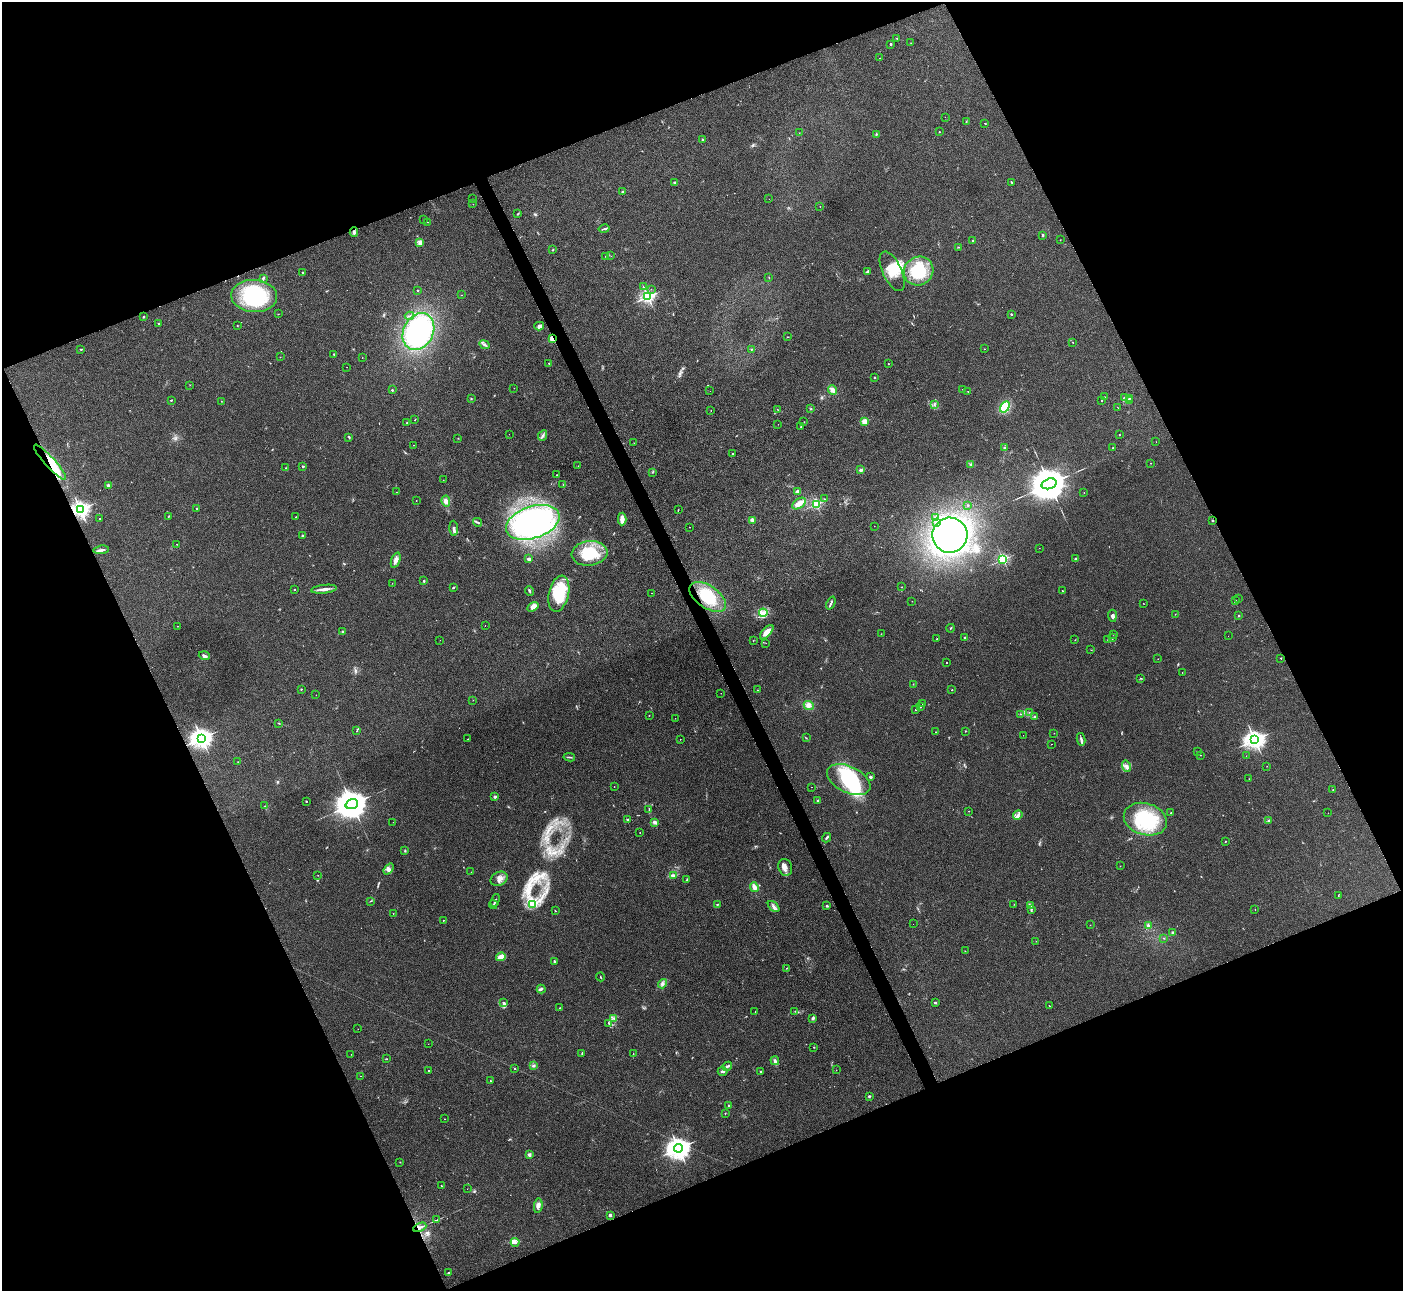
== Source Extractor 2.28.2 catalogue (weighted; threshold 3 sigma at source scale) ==
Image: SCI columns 2-5602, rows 151-5306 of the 5603 x 5591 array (HDU 1 of 3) = the unmasked area's bounding box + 8 px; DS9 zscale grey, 4 x 4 block average (1 PNG px = mean of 4 x 4 image px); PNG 1405 x 1293 px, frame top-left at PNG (2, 2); each listed source drawn as its Kron ellipse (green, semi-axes under 4 px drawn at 4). Shown black and unused: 44% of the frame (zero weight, under 3 of 4 exposures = <1% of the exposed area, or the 3 px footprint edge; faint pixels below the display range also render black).
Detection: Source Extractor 2.28.2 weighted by HDU 2 'WHT'. Background 0.106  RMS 0.0063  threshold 0.0281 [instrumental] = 3 sigma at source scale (4.5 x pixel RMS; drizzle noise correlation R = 1.50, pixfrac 1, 0.05/0.05 arcsec/px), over >= 5 px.
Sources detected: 369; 6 too faint to see at this stretch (4 x 4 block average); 7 inside a brighter object's white glare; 1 cosmic-ray / hot-pixel residue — neither listed nor drawn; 8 coinciding with a brighter row at this scale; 13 inside a brighter listed object's ellipse — not listed separately; the other 334 listed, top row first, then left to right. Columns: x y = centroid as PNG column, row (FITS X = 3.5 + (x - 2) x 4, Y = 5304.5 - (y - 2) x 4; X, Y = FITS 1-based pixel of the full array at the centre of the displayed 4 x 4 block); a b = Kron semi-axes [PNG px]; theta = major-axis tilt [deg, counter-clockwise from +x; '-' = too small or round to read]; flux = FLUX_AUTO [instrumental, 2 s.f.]
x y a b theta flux
896 38 2 2 - 1.4
911 43 2 2 - 0.84
891 44 2 2 - 5.8
879 58 2 2 - 0.99
945 117 2 2 - 0.47
966 121 3 2 - 1.7
985 123 2 2 - 2.1
939 132 2 2 - 5.8
799 133 2 2 - 0.59
876 134 2 2 - 3.8
702 139 2 2 - 3.5
675 182 4 2 - 4.5
1012 183 4 2 - 2.9
622 192 2 2 - 14
472 199 2 2 - 1.1
769 199 2 2 - 0.73
473 204 2 2 - 0.7
820 206 2 2 - 3.5
518 213 2 2 - 1.7
423 220 2 2 - 3.1
428 222 2 2 - 1.2
604 229 5 2 - 4.9
354 232 5 3 - 8.1
1043 235 3 2 - 3.8
1060 240 2 2 - 0.76
973 241 2 2 - 16
420 242 2 2 - 4
958 247 3 2 - 2.5
553 250 3 2 - 2.5
605 256 2 2 - 1.5
611 256 2 2 - 0.58
892 271 21 9 -65 67
919 271 15 14 - 150
302 272 2 2 - 7
867 272 3 2 - 3.9
769 277 2 2 - 1.6
263 278 4 2 - 3.4
644 287 2 2 - 2.4
651 289 2 2 - 0.77
418 290 2 2 - 11
461 295 2 2 - 1.4
254 296 23 16 -4 280
648 297 2 2 - 1100
278 314 2 2 - 1.4
1011 314 2 2 - 10
409 316 4 2 - 3.5
144 317 2 2 - 5.1
158 324 2 2 - 9.3
237 326 2 2 - 1.6
539 326 5 3 - 13
418 332 19 15 63 550
787 337 2 2 - 1.4
552 338 2 2 - 110
1073 342 2 2 - 1.2
484 345 5 3 - 7.9
81 349 3 2 - 3.1
984 349 2 2 - 1.7
751 350 3 2 - 2.2
334 355 2 2 - 1.5
280 357 2 2 - 2.7
362 358 2 2 - 0.84
549 363 2 2 - 2.2
888 364 2 2 - 2.7
347 367 2 2 - 1.2
874 377 2 2 - 8.1
190 385 2 2 - 1.3
514 388 2 2 - 0.69
962 389 2 2 - 0.5
392 390 3 2 - 2.6
832 390 5 3 - 17
710 391 2 2 - 0.68
968 392 2 2 - 1.4
1105 397 2 2 - 1.4
1124 397 2 2 - 2.2
471 398 2 2 - 1.9
1129 398 2 2 - 2.1
171 400 2 2 - 11
221 401 2 2 - 0.89
1102 401 2 2 - 1.8
1129 401 2 2 - 3.7
934 405 2 2 - 2.5
1005 407 6 4 57 100
1118 408 2 2 - 1
777 409 2 2 - 1.3
811 409 2 2 - 2.3
711 410 2 2 - 0.86
415 420 2 2 - 1.2
864 421 2 2 - 160
804 422 2 2 - 0.95
407 423 2 2 - 1.6
778 424 2 2 - 0.79
801 426 2 2 - 1.6
509 434 2 2 - 0.74
1119 435 2 2 - 2.1
543 436 6 2 63 6.6
349 437 3 2 - 4.8
458 438 2 2 - 1.2
1156 442 2 2 - 0.95
634 443 2 2 - 0.73
414 445 2 2 - 0.7
1004 448 3 2 - 2.2
1113 448 2 2 - 3.8
733 453 2 2 - 11
50 462 23 5 -48 120
1151 463 2 2 - 1.5
971 464 3 2 - 3.1
303 466 2 2 - 13
578 466 2 2 - 0.53
285 468 2 2 - 1.4
861 470 2 2 - 43
652 472 2 2 - 1.1
557 475 2 2 - 1.4
443 480 2 2 - 0.85
563 484 2 2 - 1.4
1049 484 8 5 18 16000
108 485 2 2 - 23
396 492 2 2 - 1.1
798 492 4 3 - 15
1084 493 2 2 - 2.7
824 499 2 2 - 3.6
416 500 2 2 - 1.5
446 501 5 4 - 15
799 504 7 4 35 28
816 504 2 2 - 500
968 505 2 2 - 4.5
197 508 2 2 - 12
80 509 3 2 - 1800
678 510 4 2 - 1.8
168 517 2 2 - 1.9
295 517 2 2 - 1.1
936 518 2 2 - 52
99 519 2 2 - 1.3
622 519 6 4 88 21
752 520 4 3 - 9.3
1212 520 2 2 - 2.3
477 522 5 2 - 4.9
533 522 28 16 19 1000
936 522 2 2 - 3.3
874 526 2 2 - 0.52
689 527 2 2 - 1.2
454 528 7 2 -86 13
950 535 17 17 - 1200
303 536 2 2 - 18
177 544 2 2 - 2
1039 548 2 2 - 0.6
101 550 8 2 7 9.4
589 553 18 12 6 150
529 559 4 3 - 10
1003 559 2 2 - 570
1076 559 4 3 - 6.1
396 560 8 3 70 20
424 581 2 2 - 14
392 583 2 2 - 0.71
453 587 3 2 - 4.9
902 587 2 2 - 3
294 589 2 2 - 7.8
324 589 13 3 6 19
530 591 5 2 - 5.4
1062 591 2 2 - 2.8
651 593 2 2 - 1.2
559 594 18 10 77 150
708 597 21 11 -34 130
1238 599 2 2 - 0.51
912 601 2 2 - 0.92
1236 601 2 2 - 0.96
831 603 7 2 66 7.1
1143 603 2 2 - 1.1
533 607 6 4 33 30
763 613 4 3 - 14
1175 614 2 2 - 1.2
1112 616 6 4 -87 11
1239 616 2 2 - 8
485 625 2 2 - 0.7
177 626 2 2 - 1
950 628 4 2 - 2
343 632 2 2 - 32
767 632 9 4 48 34
881 634 2 2 - 0.95
1113 634 2 2 - 1
1228 636 2 2 - 0.64
965 637 3 2 - 2.6
1113 638 3 2 - 2.2
937 639 2 2 - 1.2
440 640 2 2 - 0.61
1075 640 2 2 - 1.2
1108 640 2 2 - 1.8
753 641 2 2 - 1.3
766 643 2 2 - 0.64
1091 650 2 2 - 0.81
204 656 6 3 -18 10
1281 658 2 2 - 4.1
1158 659 2 2 - 1.1
947 663 2 2 - 2.6
1182 673 2 2 - 0.89
1141 678 2 2 - 1.5
913 684 2 2 - 1.1
301 689 2 2 - 5.2
758 690 2 2 - 0.94
952 690 2 2 - 4.7
721 693 2 2 - 1.5
316 695 2 2 - 0.7
473 700 2 2 - 0.97
922 704 2 2 - 0.72
809 705 5 4 - 14
920 707 2 2 - 8.2
915 710 2 2 - 1.6
1029 712 2 2 - 1.5
1020 714 2 2 - 1.5
649 715 2 2 - 1.2
1035 717 3 2 - 3.5
675 718 2 2 - 0.87
279 723 3 2 - 2.1
357 731 2 2 - 1.7
965 731 2 2 - 1.6
936 732 2 2 - 2.5
1054 733 2 2 - 1
1023 735 2 2 - 0.62
201 738 3 3 - 2700
806 738 2 2 - 1.8
468 739 2 2 - 1.3
680 739 2 2 - 2.7
1081 739 6 2 -78 8.6
1255 740 3 3 - 2300
1051 744 2 2 - 1
1197 752 2 2 - 1.4
1201 755 2 2 - 1.8
1246 756 2 2 - 0.69
569 757 6 2 -8 4.5
238 762 2 2 - 1.1
1126 766 6 3 -76 12
1267 766 2 2 - 1.5
871 777 2 2 - 34
1249 779 2 2 - 0.97
849 780 23 13 -26 200
614 787 2 2 - 1.8
811 787 2 2 - 0.93
1333 790 2 2 - 1.6
495 797 2 2 - 25
818 800 2 2 - 2.3
306 801 2 2 - 11
352 804 6 5 - 10000
265 806 2 2 - 1.4
649 810 2 2 - 1.9
969 811 2 2 - 1.3
1171 813 2 2 - 1.6
1328 813 2 2 - 0.45
1018 815 5 3 - 11
627 819 3 2 - 3.1
1145 819 22 16 -17 210
1268 821 4 2 - 4.6
393 822 2 2 - 0.72
655 822 3 3 - 8.9
640 833 2 2 - 1.7
827 838 5 2 - 6.1
1225 841 2 2 - 1.8
405 851 3 2 - 2.6
1120 866 2 2 - 1.6
785 867 8 7 - 21
389 869 6 4 51 13
471 872 2 2 - 0.71
318 875 2 2 - 0.79
674 875 3 3 - 6.5
499 879 9 6 25 23
687 880 4 2 - 3.8
754 887 5 3 - 17
1338 896 2 2 - 1.6
370 901 3 2 - 2.5
495 901 6 2 70 5.5
493 904 4 2 - 5.9
533 904 2 2 - 2.2
717 904 2 2 - 2.8
1014 904 2 2 - 1.3
1030 905 3 2 - 3.9
826 906 3 2 - 3.1
774 907 7 2 -44 9.2
1255 909 2 2 - 1.6
1031 910 3 2 - 3.9
555 911 2 2 - 1.3
393 913 2 2 - 2.5
443 920 2 2 - 4.2
913 924 2 2 - 0.8
1090 925 2 2 - 0.91
1148 925 3 3 - 6.2
1173 932 3 2 - 4.9
1164 938 2 2 - 1.5
1036 941 2 2 - 0.75
965 951 2 2 - 1
501 957 5 3 - 41
554 961 3 2 - 3.4
787 968 2 2 - 1.7
600 977 4 2 - 2.6
662 984 5 3 - 10
541 989 4 2 - 6.5
503 1003 4 3 - 6
935 1003 2 2 - 22
1049 1006 2 2 - 5.7
560 1008 2 2 - 1.4
755 1011 2 2 - 1.5
795 1011 2 2 - 0.94
614 1018 4 2 - 4.3
812 1018 4 2 - 4
609 1024 4 2 - 3.9
358 1029 2 2 - 0.94
428 1044 2 2 - 0.61
814 1047 2 2 - 2.1
582 1053 2 2 - 2.6
351 1054 2 2 - 1
633 1054 3 2 - 2.2
387 1059 2 2 - 1.3
775 1061 4 3 - 7.9
533 1066 3 2 - 6.6
727 1066 5 2 - 7.1
515 1069 2 2 - 5.2
429 1070 2 2 - 2.7
836 1070 2 2 - 0.95
723 1071 5 2 - 6.8
760 1071 2 2 - 6.5
361 1076 2 2 - 0.75
490 1080 2 2 - 1.4
869 1096 2 2 - 4.8
729 1106 2 2 - 3.8
725 1113 3 2 - 1.8
445 1119 2 2 - 1.1
678 1148 4 4 - 3800
529 1155 2 2 - 54
400 1162 2 2 - 1.5
441 1186 3 2 - 1.9
467 1189 2 2 - 0.57
538 1206 7 3 82 12
610 1215 2 2 - 42
436 1220 4 2 - 2.5
420 1227 7 2 25 14
515 1242 4 3 - 9.7
449 1273 3 2 - 6.2
Overlapping masked pixels (flux is a lower limit): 6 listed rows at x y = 552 338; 50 462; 80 509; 1212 520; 708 597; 420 1227
Diffuse or blended objects may show on this block-average render without a row.